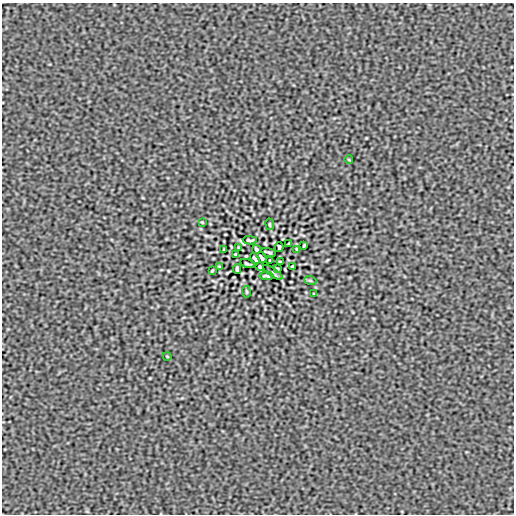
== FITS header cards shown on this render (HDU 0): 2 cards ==
NAXIS1  =                  512
NAXIS2  =                  512

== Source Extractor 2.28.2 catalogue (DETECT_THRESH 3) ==
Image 512 x 512 px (HDU 0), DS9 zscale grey, 1 PNG px = 1 image px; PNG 516 x 516 px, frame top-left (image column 1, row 512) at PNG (2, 3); each listed source drawn as its Kron ellipse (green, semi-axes under 4 px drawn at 4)
Background -1.27e-09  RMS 4.3e-06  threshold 1.29e-05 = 3 sigma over >= 5 px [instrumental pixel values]
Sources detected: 30; all 30 listed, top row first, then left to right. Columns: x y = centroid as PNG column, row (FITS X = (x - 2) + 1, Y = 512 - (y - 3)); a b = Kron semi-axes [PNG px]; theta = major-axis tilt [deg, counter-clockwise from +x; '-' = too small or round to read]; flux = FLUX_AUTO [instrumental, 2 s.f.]
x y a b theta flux
349 160 4 2 - 2.1e-04
202 222 3 2 - 2.1e-04
270 224 6 3 -81 2.8e-04
250 240 7 3 -2 4.1e-04
289 243 3 2 - 2.2e-04
304 245 3 2 - 3.0e-04
279 247 5 3 - 4.3e-04
239 248 4 2 - 2.5e-04
256 249 4 3 - 3.7e-04
297 249 3 2 - 2.6e-04
224 250 3 2 - 2.6e-04
269 252 7 2 -17 3.6e-04
236 254 3 2 - 3.1e-04
261 257 6 3 -58 4.9e-04
255 259 6 3 -58 4.9e-04
270 260 3 2 - 2.2e-04
280 262 3 2 - 3.1e-04
247 264 7 2 -17 3.6e-04
292 266 3 2 - 2.6e-04
219 267 3 2 - 2.6e-04
260 267 4 3 - 3.7e-04
277 268 4 2 - 2.4e-04
237 269 5 3 - 4.3e-04
212 271 3 2 - 3.0e-04
273 272 11 2 -35 4.2e-04
266 276 7 3 -2 4.1e-04
310 280 6 4 -19 3.3e-04
246 292 6 3 -81 2.8e-04
314 294 3 2 - 2.1e-04
167 356 4 2 - 2.1e-04